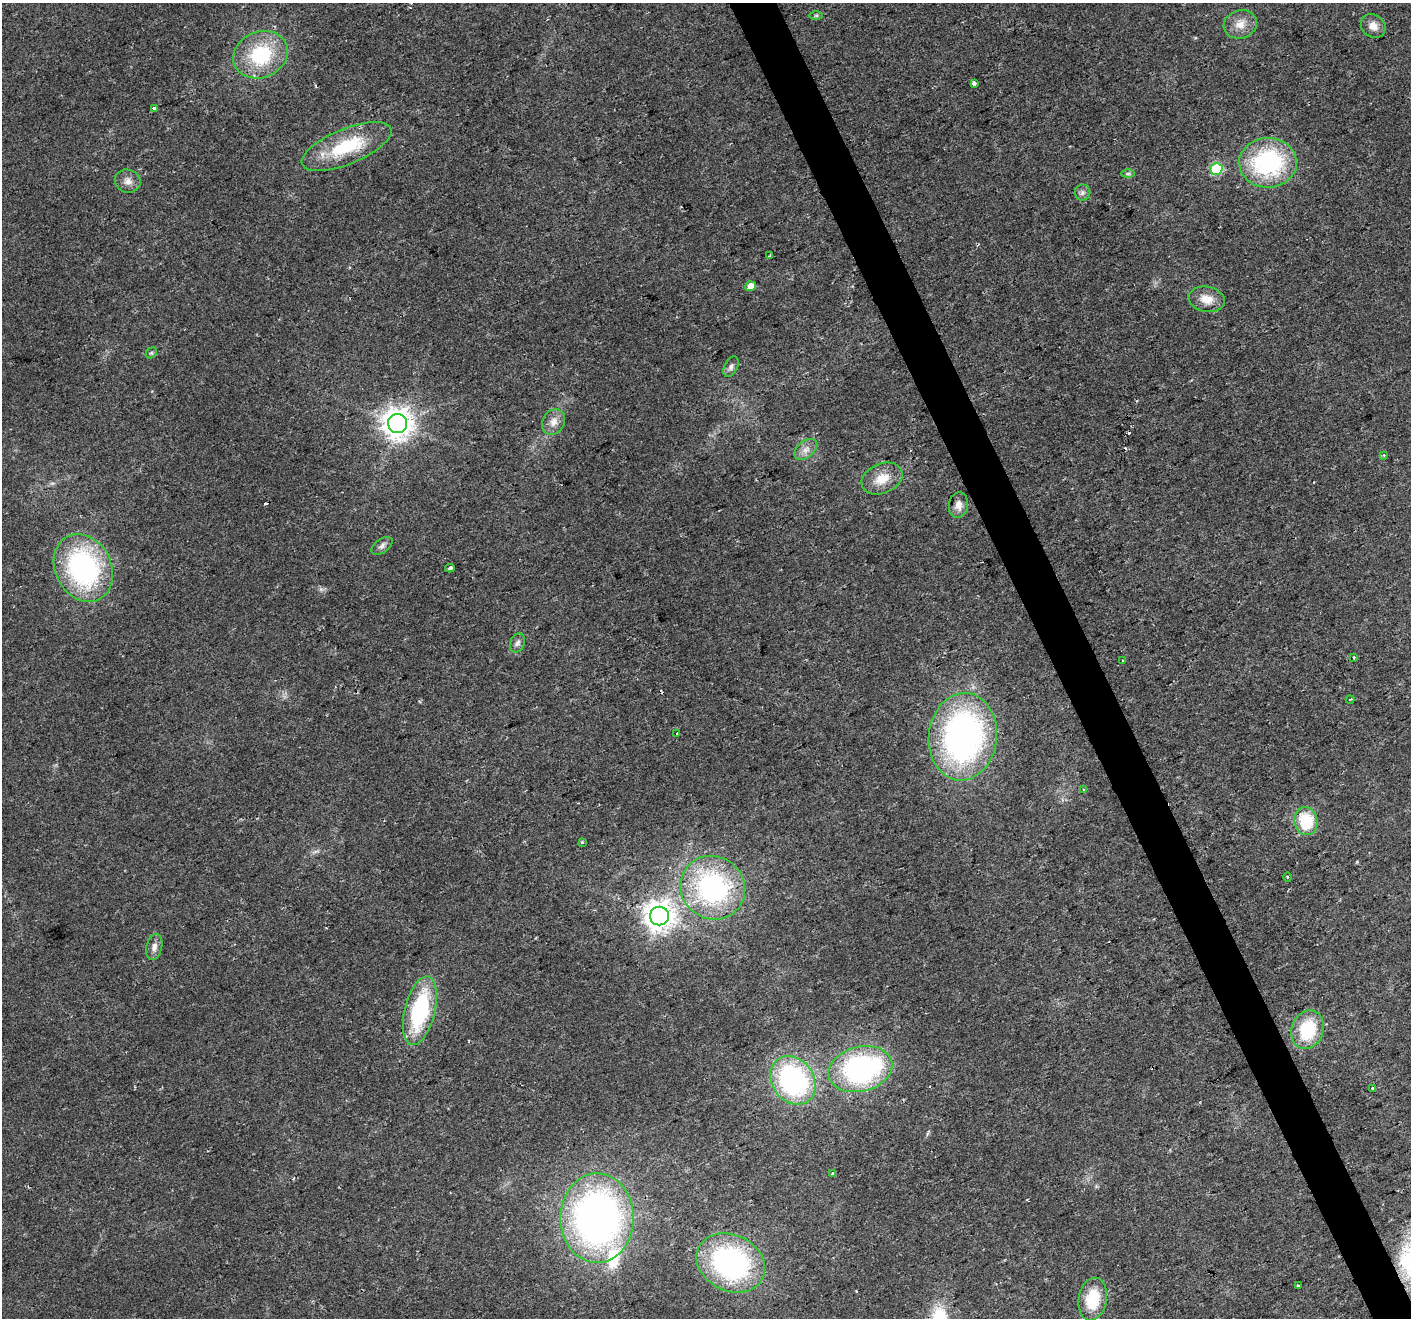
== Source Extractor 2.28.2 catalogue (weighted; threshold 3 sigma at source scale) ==
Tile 6 of 4 x 4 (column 2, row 2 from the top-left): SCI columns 1411-2819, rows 2779-4094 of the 5638 x 5498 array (HDU 1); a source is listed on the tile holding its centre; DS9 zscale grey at full resolution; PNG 1413 x 1320 px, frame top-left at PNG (2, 3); each listed source drawn as its Kron ellipse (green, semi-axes under 4 px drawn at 4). Shown black and unused: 3% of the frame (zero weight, under 2 of 3 exposures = <1% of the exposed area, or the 3 px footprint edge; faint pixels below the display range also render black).
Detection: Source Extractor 2.28.2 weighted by HDU 2 'WHT'; one run over the whole footprint, this tile lists its part. Background 0.026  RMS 0.0035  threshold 0.0158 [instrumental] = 3 sigma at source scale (4.5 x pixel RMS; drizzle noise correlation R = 1.50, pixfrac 1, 0.0396/0.0396 arcsec/px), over >= 5 px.
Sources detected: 56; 6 cosmic-ray / hot-pixel residue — neither listed nor drawn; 1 inside a brighter listed object's ellipse — not listed separately; the other 49 listed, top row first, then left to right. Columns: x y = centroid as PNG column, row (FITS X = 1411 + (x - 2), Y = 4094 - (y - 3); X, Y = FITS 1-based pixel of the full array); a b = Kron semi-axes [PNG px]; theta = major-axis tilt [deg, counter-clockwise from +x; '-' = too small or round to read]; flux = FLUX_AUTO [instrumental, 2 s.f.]
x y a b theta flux
816 15 6 4 0 0.54
1240 24 17 14 18 4.7
1373 26 13 11 -38 3.1
261 55 28 23 22 24
974 84 4 3 - 3.9
155 108 3 3 - 35
347 146 48 17 22 22
1268 163 29 25 1 46
1216 169 6 6 - 26
1128 174 7 4 0 0.7
128 181 13 11 -21 2.6
1082 193 8 8 - 1.3
770 256 3 3 - 1.2
751 286 5 5 - 3.5
1207 299 18 12 -10 5.2
151 353 6 4 43 0.61
731 367 11 6 62 1.3
553 422 13 11 61 3.2
398 424 9 9 - 540
806 449 13 8 40 2.5
1384 455 3 3 - 0.84
882 479 21 15 24 6.9
958 505 13 9 82 2.5
382 546 12 7 35 1.4
83 568 35 28 -63 67
450 568 5 3 - 1.3
517 643 10 7 65 1.4
1354 657 3 3 - 0.69
1122 661 3 2 - 0.31
1350 700 4 3 - 0.33
677 734 3 3 - 7.4
963 737 44 34 84 120
1083 790 4 3 - 0.77
1306 821 14 11 -80 16
582 842 4 3 - 0.47
1288 877 4 3 - 0.34
713 888 33 31 -39 62
659 916 9 9 - 490
154 947 13 8 77 2
420 1011 35 15 76 37
1307 1030 20 15 71 19
860 1069 32 22 14 77
793 1080 26 21 -54 68
1373 1088 3 3 - 0.92
833 1173 4 3 - 2.4
597 1218 45 37 -90 170
731 1263 35 28 -26 73
1298 1285 4 2 - 0.3
1093 1299 21 14 81 14
Unlisted compact peaks at least as high as the median listed source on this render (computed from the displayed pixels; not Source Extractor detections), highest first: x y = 321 589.